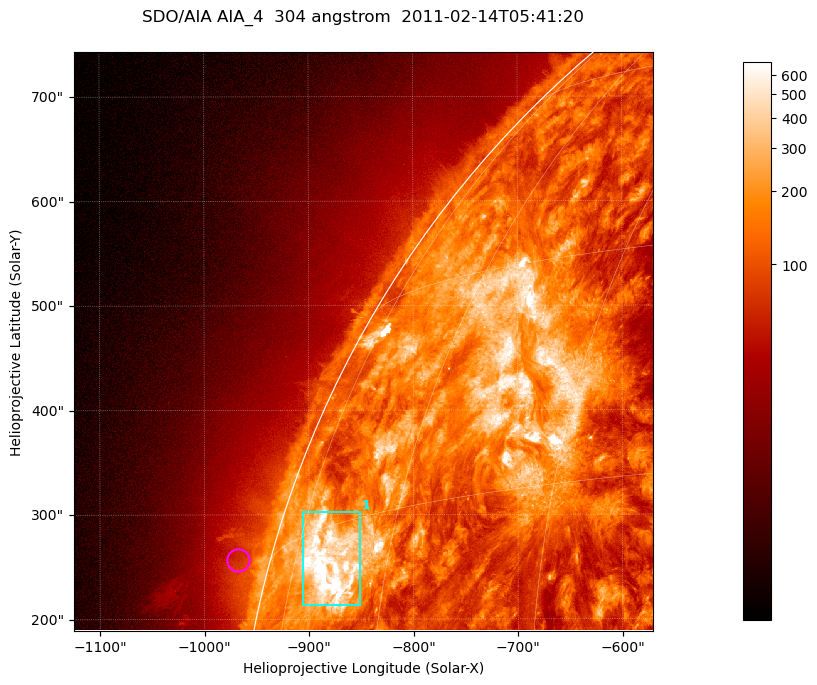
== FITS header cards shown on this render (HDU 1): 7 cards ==
TELESCOP= 'SDO/AIA '           / For AIA: SDO/AIA
INSTRUME= 'AIA_4   '           / For AIA: AIA_ATA1, AIA_ATA2, AIA_ATA3 or AIA_AT
WAVELNTH=                  304 / [angstrom] Wavelength
WAVEUNIT= 'angstrom'           / Wavelength unit: angstrom
DATE-OBS= '2011-02-14T05:41:20.124' / [ISO] Date when observation started; ISO 8
CTYPE1  = 'HPLN-TAN'           / CTYPE1; Typically HPLN
CTYPE2  = 'HPLT-TAN'           / CTYPE2; Typically HPLT

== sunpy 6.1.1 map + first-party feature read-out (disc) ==
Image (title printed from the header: SDO/AIA AIA_4  304 angstrom  2011-02-14T05:41:20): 923 x 923 px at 0.6 arcsec/px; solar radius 972 arcsec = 1619 px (partial field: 4.9% of the solar disc is inside the frame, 47% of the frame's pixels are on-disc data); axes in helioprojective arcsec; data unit not stated in the header (colour bar unlabelled)
Orientation: roll -0.132 deg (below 1 deg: not rotated)
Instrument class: DISC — disc imager (sunpy class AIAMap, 304 A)
Bright regions (active regions / flare kernels): reference = the on-disc median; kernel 7 px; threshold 5 sigma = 378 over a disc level ~131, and >= 1.15x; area >= 851 px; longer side >= 11 px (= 6.6 arcsec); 1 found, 1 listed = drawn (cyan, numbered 1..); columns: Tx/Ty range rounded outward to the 2 arcsec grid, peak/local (2 s.f.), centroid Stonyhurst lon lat
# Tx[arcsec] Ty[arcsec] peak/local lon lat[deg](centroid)
1 -906..-850 214..304 9.5 -69 +12
Off-limb structures (1.02-1.3 R_sun): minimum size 400 px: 3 found; the strongest spans PA ~75..80 deg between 1.02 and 1.06 R_sun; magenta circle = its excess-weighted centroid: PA ~75 deg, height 1.03 R_sun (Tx ~-968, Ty ~256 arcsec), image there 1.5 x the reference